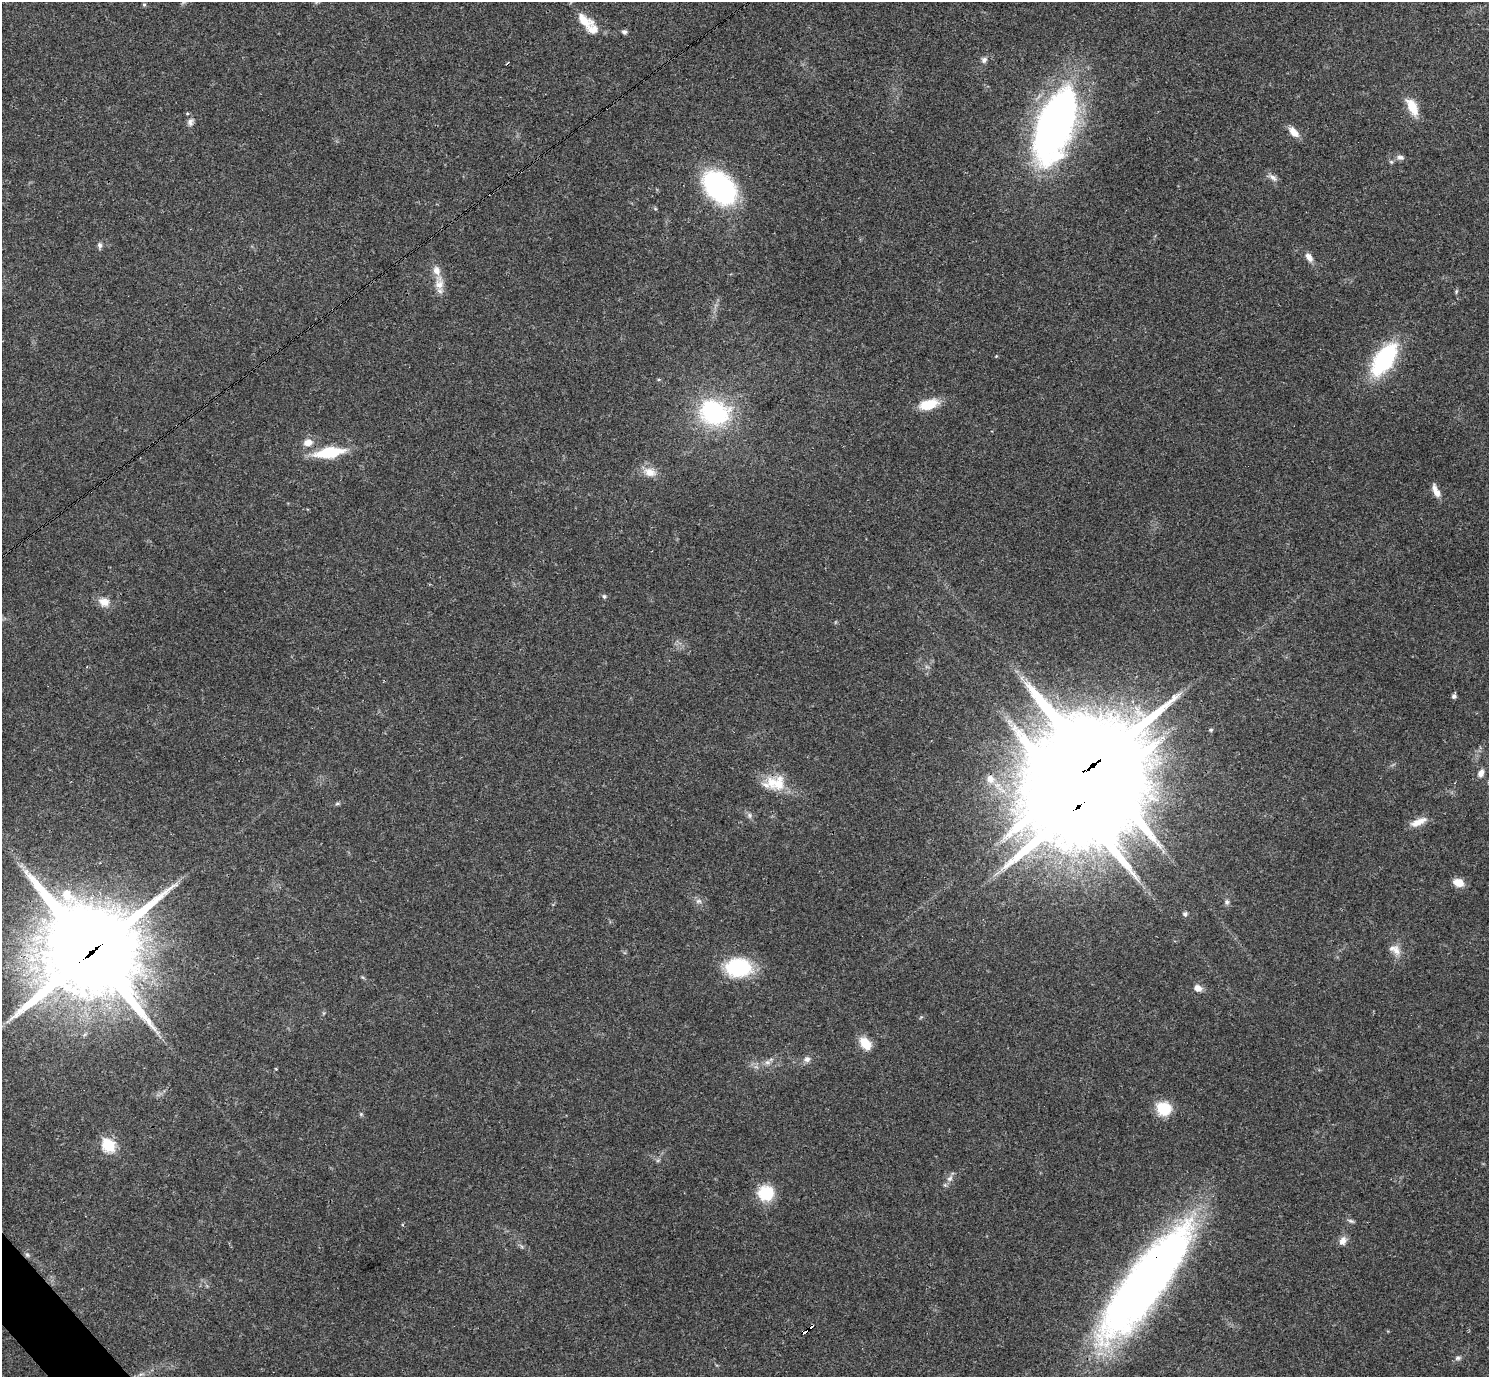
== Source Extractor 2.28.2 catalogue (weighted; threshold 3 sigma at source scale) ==
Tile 7 of 4 x 4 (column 3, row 2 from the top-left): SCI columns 2976-4462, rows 2905-4279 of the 5953 x 5950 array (HDU 1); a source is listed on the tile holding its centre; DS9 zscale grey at full resolution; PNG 1491 x 1379 px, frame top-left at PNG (2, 2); no overlay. Shown black and unused: <1% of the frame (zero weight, under 3 of 4 exposures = <1% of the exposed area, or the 3 px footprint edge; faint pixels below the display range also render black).
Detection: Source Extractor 2.28.2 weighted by HDU 2 'WHT'; one run over the whole footprint, this tile lists its part. Background 0.0361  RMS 0.0026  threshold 0.0118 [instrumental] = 3 sigma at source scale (4.5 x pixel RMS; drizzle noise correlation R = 1.50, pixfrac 1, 0.05/0.05 arcsec/px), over >= 5 px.
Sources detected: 69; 1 too faint to see at this stretch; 2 cosmic-ray / hot-pixel residue — not listed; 6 inside a brighter listed object's ellipse — not listed separately; the other 60 listed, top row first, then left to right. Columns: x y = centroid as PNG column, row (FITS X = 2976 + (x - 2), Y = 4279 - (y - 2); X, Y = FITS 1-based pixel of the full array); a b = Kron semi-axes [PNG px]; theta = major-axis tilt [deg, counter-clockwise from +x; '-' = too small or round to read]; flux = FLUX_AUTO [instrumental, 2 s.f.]
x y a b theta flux
144 4 5 4 - 0.42
584 20 22 12 -37 4.6
624 32 6 6 - 0.65
984 60 7 7 - 0.91
1412 107 23 11 -63 4.8
190 122 11 9 79 1.2
1055 125 66 29 71 150
1293 132 15 8 -49 2.7
1400 157 10 7 -8 0.97
1391 162 6 5 - 0.41
1273 178 13 7 -40 1.3
720 187 27 17 -44 60
100 245 8 6 -87 0.75
1309 257 12 7 -59 1.7
439 283 21 12 -85 3.5
1456 292 6 4 80 0.38
996 356 4 3 - 0.33
1384 359 32 15 56 31
659 379 5 3 - 0.31
928 404 23 11 16 6.3
714 413 29 23 -24 34
308 443 11 9 14 2.5
329 452 27 10 8 13
650 472 18 12 -17 3.2
1436 493 14 8 -66 2
604 596 6 5 - 0.59
104 602 15 11 -14 2.7
1454 696 6 6 - 0.63
1211 730 6 5 - 0.44
1093 765 27 22 35 4300
1481 773 10 7 73 1.5
990 779 13 11 -60 2.8
772 782 30 16 21 6.3
337 804 6 4 2 0.38
1078 806 59 51 89 3200
750 815 8 6 -56 0.83
1418 822 22 8 23 3
1458 883 10 7 -19 3.5
698 901 9 6 -13 0.93
1227 902 8 7 - 0.72
1185 914 6 6 - 0.63
1396 951 17 10 -79 2.4
91 952 37 34 -46 3300
738 967 28 20 -2 18
1198 988 9 7 -24 1.8
324 1013 6 4 71 0.34
865 1044 14 10 -48 4.7
807 1059 9 8 - 1.2
767 1062 9 6 -17 0.94
1164 1109 17 15 -20 7
361 1114 5 5 - 0.4
109 1146 7 6 - 26
950 1178 8 7 - 1.1
766 1193 19 18 - 8.1
1351 1221 9 5 -19 0.59
1343 1241 12 8 70 1.7
27 1255 7 5 -44 0.53
1145 1282 132 35 53 190
805 1332 8 3 37 5.4
1458 1358 9 5 15 0.69
Overlapping masked pixels (flux is a lower limit): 5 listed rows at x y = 1093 765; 1078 806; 91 952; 1145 1282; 805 1332